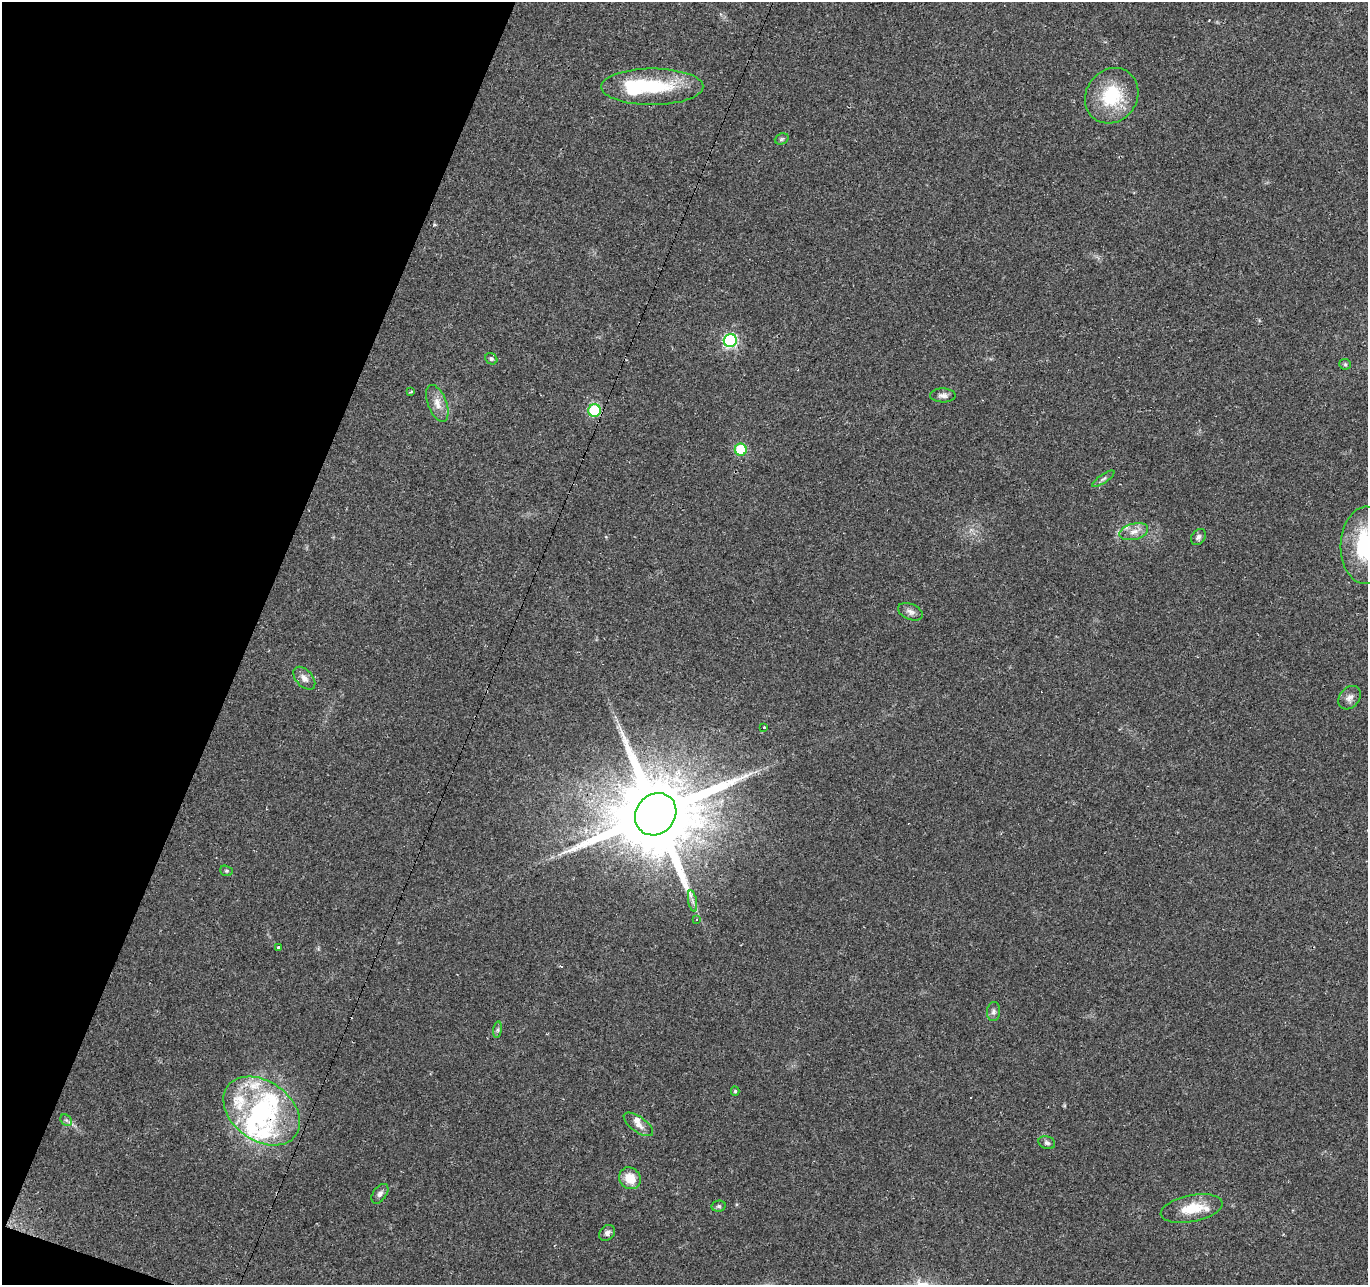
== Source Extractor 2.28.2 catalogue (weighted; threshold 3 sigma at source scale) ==
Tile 9 of 4 x 4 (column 1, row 3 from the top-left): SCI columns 1-1366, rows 1492-2774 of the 5469 x 5613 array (HDU 1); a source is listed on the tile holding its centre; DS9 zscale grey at full resolution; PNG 1370 x 1287 px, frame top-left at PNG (2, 2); each listed source drawn as its Kron ellipse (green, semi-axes under 4 px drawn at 4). Shown black and unused: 18% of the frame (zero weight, under 2 of 3 exposures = <1% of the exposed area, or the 3 px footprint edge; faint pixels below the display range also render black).
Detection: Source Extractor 2.28.2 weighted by HDU 2 'WHT'; one run over the whole footprint, this tile lists its part. Background 0.0349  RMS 0.004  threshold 0.018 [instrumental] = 3 sigma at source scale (4.5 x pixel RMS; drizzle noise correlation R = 1.50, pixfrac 1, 0.0396/0.0396 arcsec/px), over >= 5 px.
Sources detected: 50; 2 inside a brighter object's white glare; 4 cosmic-ray / hot-pixel residue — neither listed nor drawn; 8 inside a brighter listed object's ellipse — not listed separately; the other 36 listed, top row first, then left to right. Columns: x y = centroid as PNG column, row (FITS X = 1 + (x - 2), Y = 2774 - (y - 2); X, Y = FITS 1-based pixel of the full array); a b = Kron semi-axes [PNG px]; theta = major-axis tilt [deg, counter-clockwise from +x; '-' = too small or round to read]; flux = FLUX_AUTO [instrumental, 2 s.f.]
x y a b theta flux
652 87 51 18 0 28
1112 96 29 25 54 21
782 139 7 5 22 0.71
730 341 6 6 - 55
491 359 6 5 - 0.67
1345 364 6 5 - 0.58
411 392 3 2 - 0.59
943 395 13 7 -1 1.7
437 403 19 9 -69 4.2
595 410 6 6 - 34
741 450 6 6 - 20
1103 479 13 3 33 0.96
1134 532 14 8 15 3.3
1198 537 9 6 55 1.3
1366 545 38 25 88 36
910 612 13 7 -22 2
304 678 13 8 -48 2.5
1349 698 13 9 51 2.3
764 727 3 3 - 0.62
656 814 22 19 49 7300
226 871 6 5 - 0.62
692 901 11 4 -79 1.4
697 920 3 3 - 0.53
278 947 3 3 - 0.52
994 1012 9 6 84 1.4
498 1030 8 4 82 0.79
735 1091 4 4 - 0.56
262 1111 42 29 -36 48
66 1120 6 5 - 0.73
638 1124 17 7 -35 2.8
1047 1143 8 6 -19 1.2
630 1178 11 10 - 7
380 1194 11 6 54 1.6
719 1206 7 5 12 0.81
1192 1208 31 13 11 10
607 1233 9 7 45 1.5
Overlapping masked pixels (flux is a lower limit): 2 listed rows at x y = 656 814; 262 1111
Isophote crosses this tile's border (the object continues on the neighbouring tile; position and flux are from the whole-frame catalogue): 1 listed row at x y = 1366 545